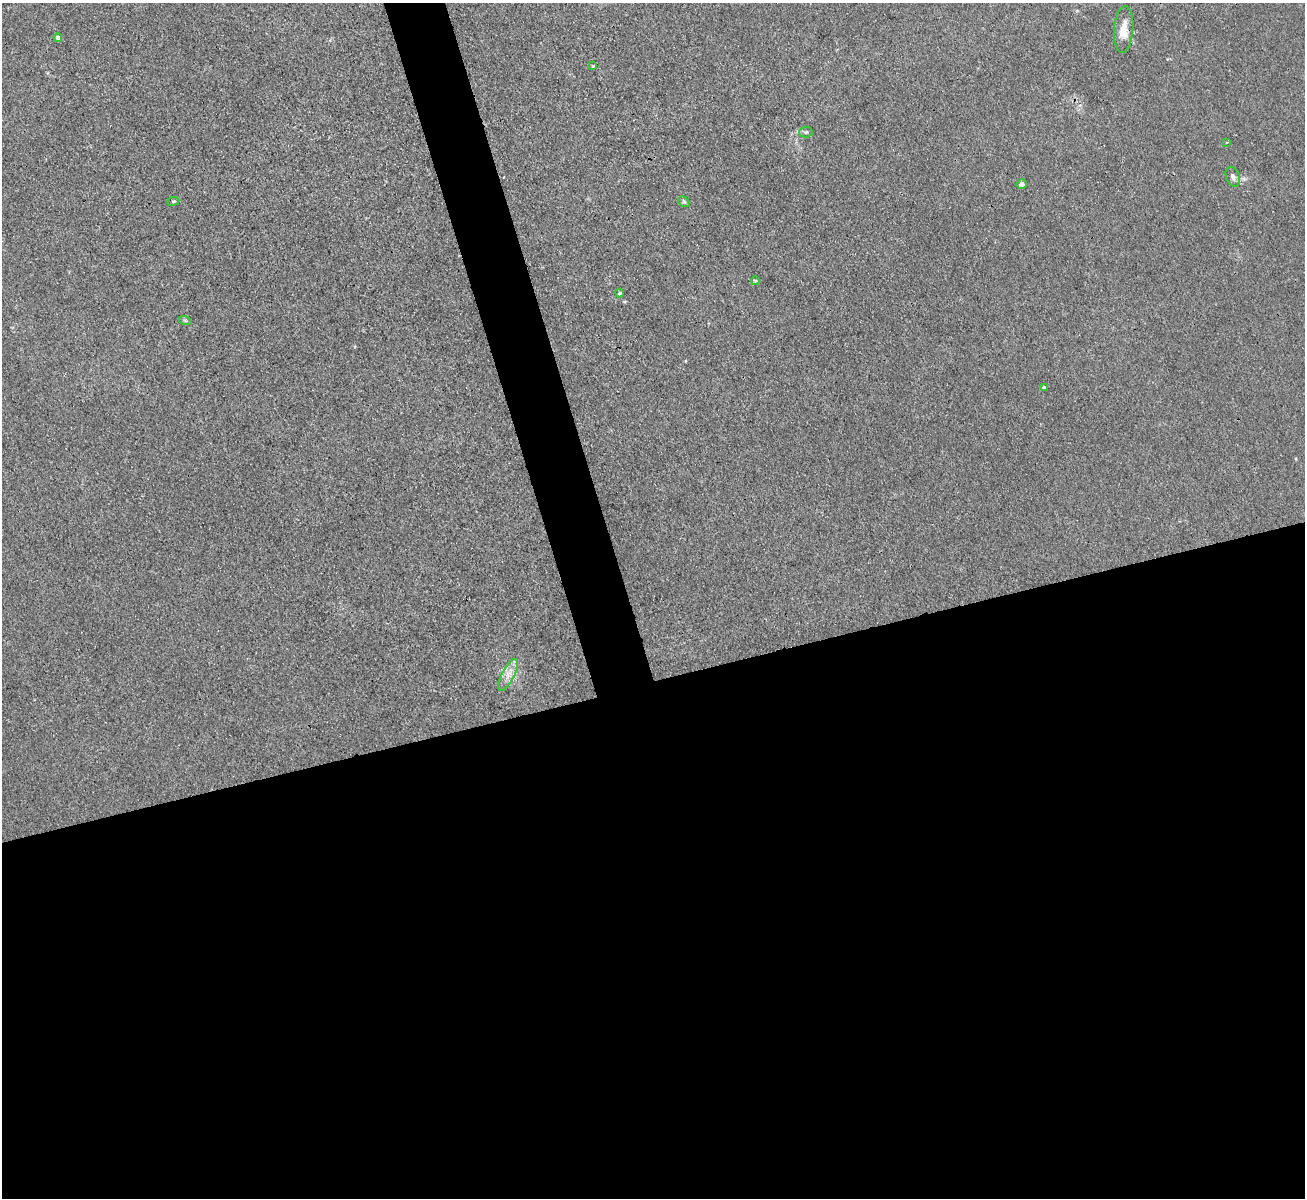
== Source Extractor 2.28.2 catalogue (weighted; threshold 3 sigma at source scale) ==
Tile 15 of 4 x 4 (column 3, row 4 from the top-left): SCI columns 2608-3910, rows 145-1340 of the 5214 x 5196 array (HDU 1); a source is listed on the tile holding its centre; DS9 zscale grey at full resolution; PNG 1307 x 1200 px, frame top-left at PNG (2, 3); each listed source drawn as its Kron ellipse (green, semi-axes under 4 px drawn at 4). Shown black and unused: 46% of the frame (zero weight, under 3 of 4 exposures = <1% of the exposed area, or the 3 px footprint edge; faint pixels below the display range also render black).
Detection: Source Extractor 2.28.2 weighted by HDU 2 'WHT'; one run over the whole footprint, this tile lists its part. Background 0.0411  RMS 0.0057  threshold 0.0255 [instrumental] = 3 sigma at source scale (4.5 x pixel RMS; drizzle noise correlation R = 1.50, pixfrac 1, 0.05/0.05 arcsec/px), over >= 5 px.
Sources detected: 15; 1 inside a brighter listed object's ellipse — not listed separately; the other 14 listed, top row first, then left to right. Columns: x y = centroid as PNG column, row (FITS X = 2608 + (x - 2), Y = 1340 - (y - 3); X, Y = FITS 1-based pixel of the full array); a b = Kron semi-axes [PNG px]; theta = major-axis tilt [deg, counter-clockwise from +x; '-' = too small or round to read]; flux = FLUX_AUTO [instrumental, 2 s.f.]
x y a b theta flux
1124 30 23 9 86 8.5
58 38 4 4 - 4.4
593 66 4 4 - 0.51
806 132 6 5 - 1.1
1227 142 3 3 - 0.53
1233 177 10 6 -68 2.3
1022 184 5 4 - 2.1
173 201 6 3 9 0.64
684 202 6 4 -41 0.97
755 281 4 4 - 0.65
620 293 4 4 - 1.2
185 320 6 4 -19 0.84
1044 388 4 4 - 0.98
508 675 18 6 62 4.9